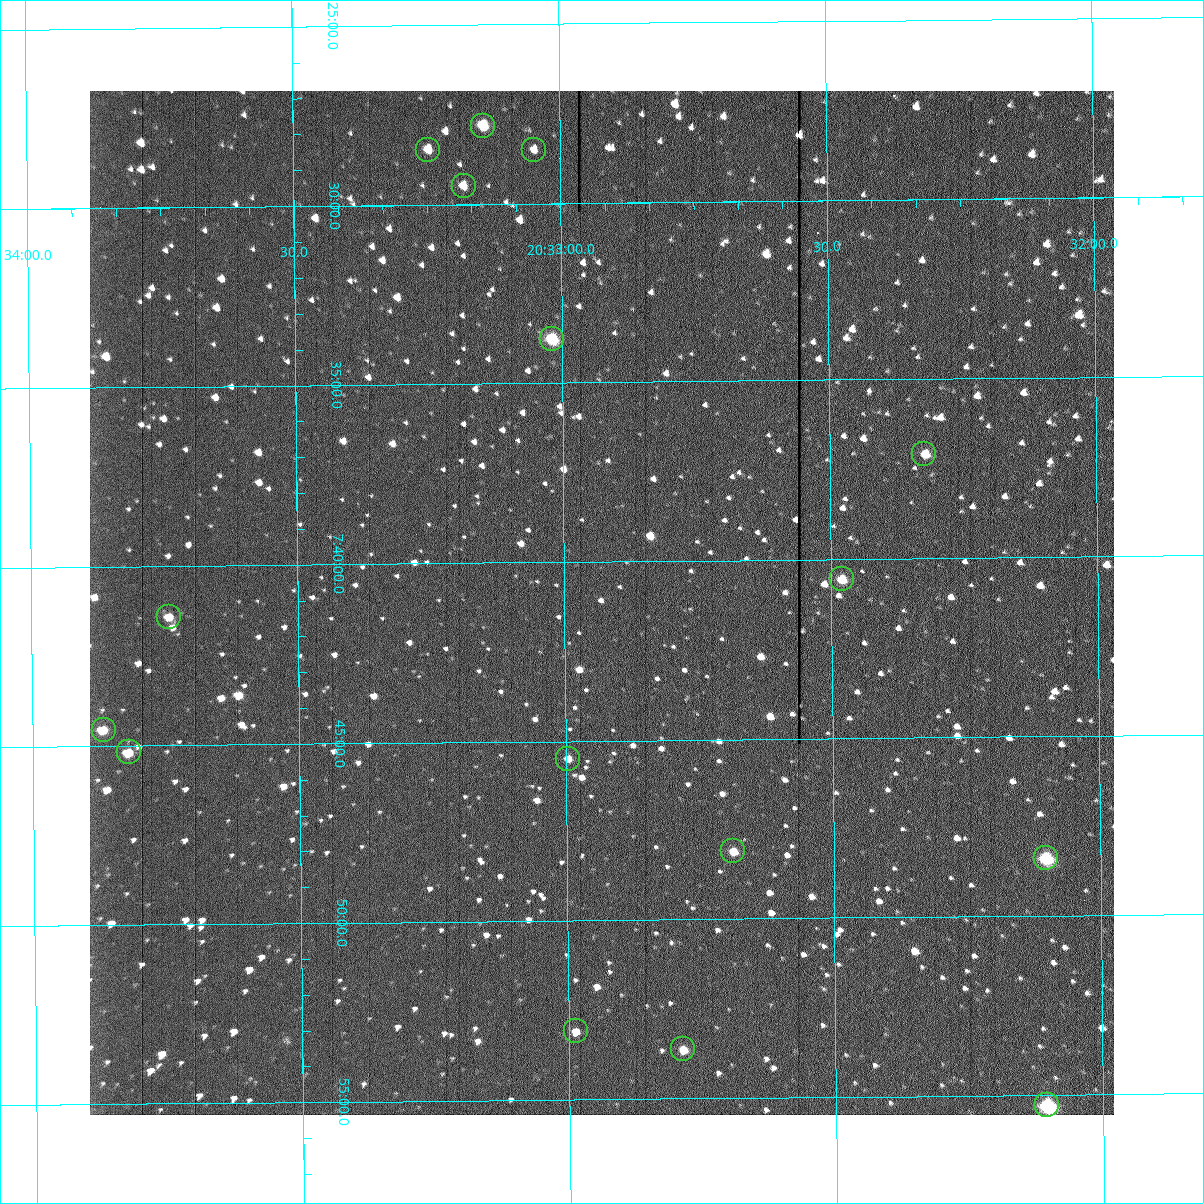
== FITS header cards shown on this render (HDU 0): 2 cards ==
NAXIS1  =                 1024 /fastest changing axis
NAXIS2  =                 1024 /next to fastest changing axis

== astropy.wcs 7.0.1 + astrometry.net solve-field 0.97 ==
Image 1024 x 1024 px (HDU 0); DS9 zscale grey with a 90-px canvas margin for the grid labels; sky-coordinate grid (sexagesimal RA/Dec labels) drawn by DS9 from the SOLVED WCS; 16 Tycho-2 reference stars matched to detected sources circled (green)
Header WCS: RA---TAN-SIP/DEC--TAN-SIP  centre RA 20:32:56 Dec +07:41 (308.23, +7.69 deg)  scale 1.67 arcsec/px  FOV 28.5' x 28.6'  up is -179 deg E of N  parity flipped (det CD > 0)
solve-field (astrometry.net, Tycho-2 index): VERIFIED the header's WCS against the Tycho-2 star catalogue (16 matches, 0 conflicts) and refined it, rather than solving blind
Solved WCS: RA---TAN-SIP/DEC--TAN-SIP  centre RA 20:32:56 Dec +07:41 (308.23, +7.69 deg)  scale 1.67 arcsec/px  FOV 28.5' x 28.6'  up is -179 deg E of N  parity flipped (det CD > 0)
The solver's refit moves the header's centre by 0.2 arcsec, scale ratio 1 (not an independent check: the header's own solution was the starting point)
Tycho-2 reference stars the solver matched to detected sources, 16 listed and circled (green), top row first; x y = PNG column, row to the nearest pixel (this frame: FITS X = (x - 90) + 1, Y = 1024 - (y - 91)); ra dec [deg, ICRS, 3 dp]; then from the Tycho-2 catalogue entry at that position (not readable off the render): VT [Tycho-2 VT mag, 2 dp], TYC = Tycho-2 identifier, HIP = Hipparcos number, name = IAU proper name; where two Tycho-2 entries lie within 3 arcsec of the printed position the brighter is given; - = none
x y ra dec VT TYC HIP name
483 126 308.286 +7.464 10.73 522-842-1 - -
428 150 308.312 +7.475 12.07 522-647-1 - -
534 150 308.262 +7.475 12.01 522-585-1 - -
464 186 308.295 +7.492 11.63 522-671-1 - -
552 339 308.254 +7.563 10.72 1087-1249-1 - -
924 454 308.081 +7.618 11.66 1087-1359-1 - -
842 579 308.120 +7.676 10.97 1087-777-1 - -
169 617 308.435 +7.690 11.87 1088-65-1 - -
104 730 308.467 +7.743 11.69 1088-851-1 - -
129 752 308.455 +7.753 11.50 1088-523-1 - -
568 759 308.249 +7.758 12.15 1087-191-1 - -
733 851 308.172 +7.802 11.35 1087-577-1 - -
1046 858 308.026 +7.807 10.06 1087-869-1 - -
576 1031 308.247 +7.885 12.25 1087-1189-1 - -
683 1049 308.197 +7.894 11.89 1087-513-1 - -
1047 1105 308.026 +7.922 8.78 1087-1005-1 - -